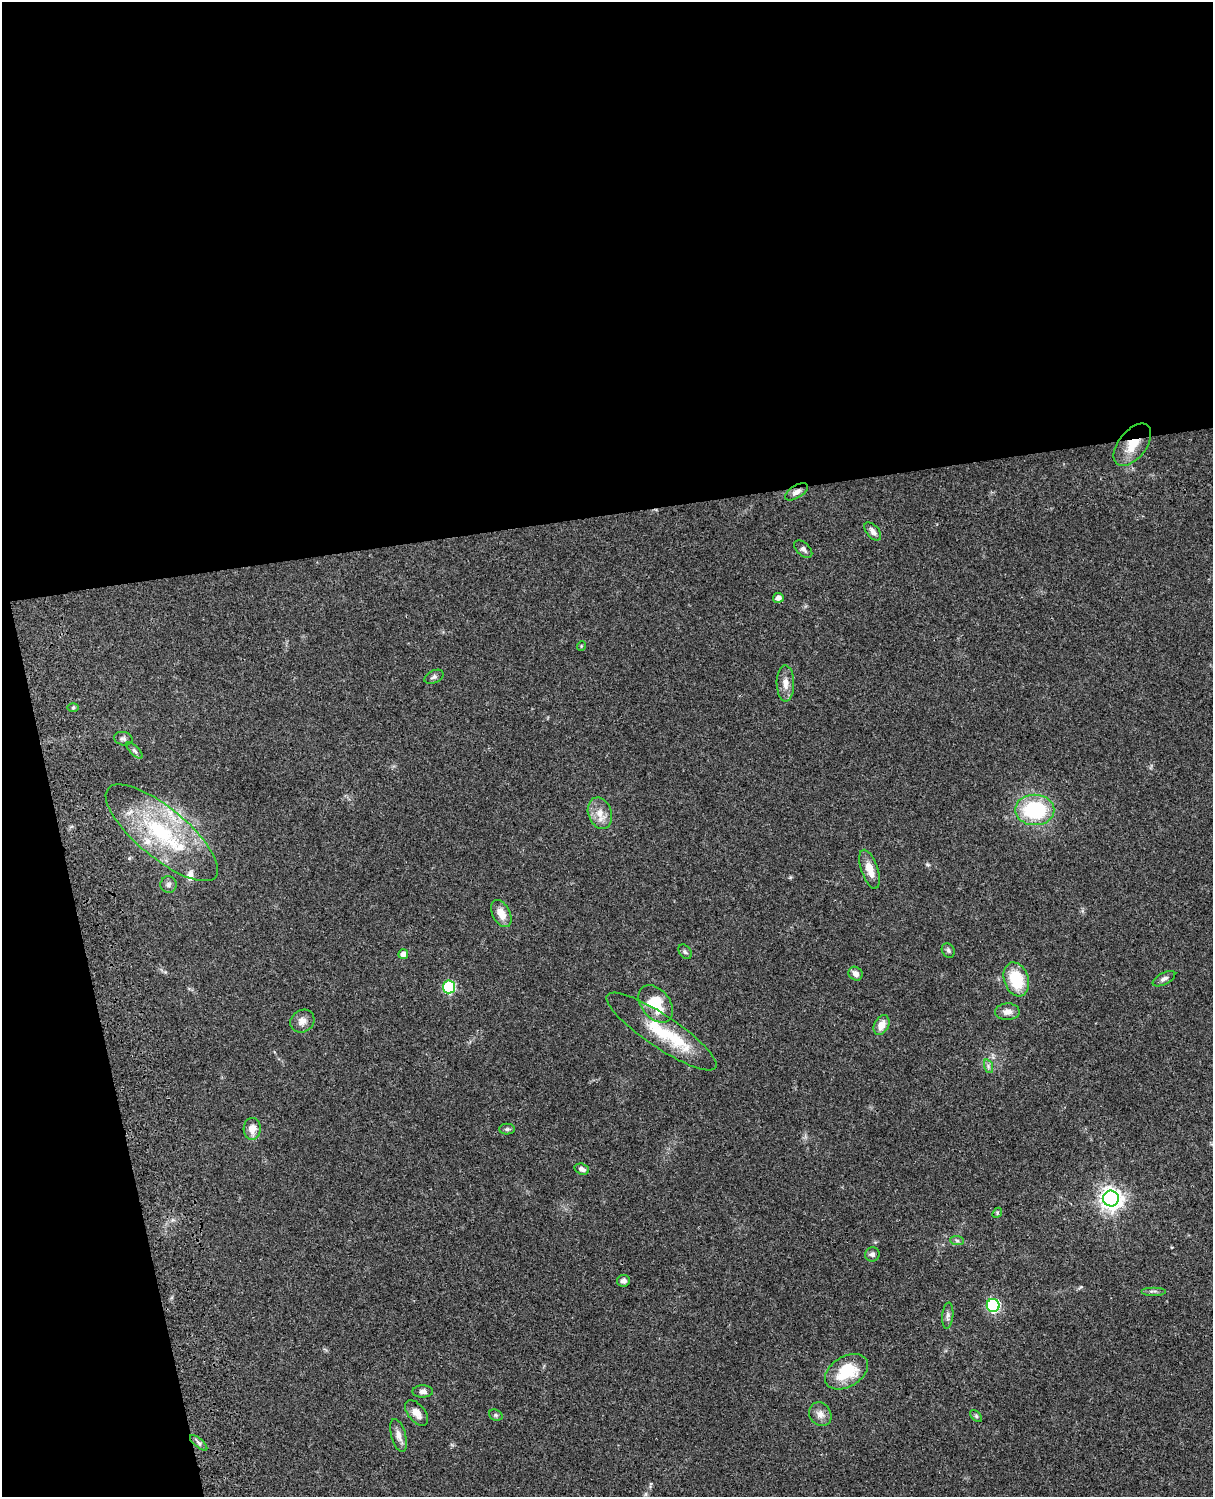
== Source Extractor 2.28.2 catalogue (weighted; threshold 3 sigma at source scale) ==
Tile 1 of 4 x 3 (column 1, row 1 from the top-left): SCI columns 121-1331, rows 3265-4759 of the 5084 x 4921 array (HDU 1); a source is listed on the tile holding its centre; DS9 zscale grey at full resolution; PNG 1215 x 1499 px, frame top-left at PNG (2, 2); each listed source drawn as its Kron ellipse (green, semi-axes under 4 px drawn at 4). Shown black and unused: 40% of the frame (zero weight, under 3 of 4 exposures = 6% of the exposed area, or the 3 px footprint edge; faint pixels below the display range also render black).
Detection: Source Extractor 2.28.2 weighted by HDU 2 'WHT'; one run over the whole footprint, this tile lists its part. Background 0.0745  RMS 0.0057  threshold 0.0258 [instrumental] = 3 sigma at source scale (4.5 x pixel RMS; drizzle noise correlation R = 1.50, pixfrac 1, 0.05/0.05 arcsec/px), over >= 5 px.
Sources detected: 54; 5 inside a brighter listed object's ellipse — not listed separately; the other 49 listed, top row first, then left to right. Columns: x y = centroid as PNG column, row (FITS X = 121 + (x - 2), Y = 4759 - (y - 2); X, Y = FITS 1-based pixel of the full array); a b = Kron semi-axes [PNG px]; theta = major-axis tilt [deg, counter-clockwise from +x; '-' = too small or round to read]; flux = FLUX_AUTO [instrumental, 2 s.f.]
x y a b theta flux
1132 445 25 14 52 12
796 492 13 6 32 2.9
873 531 11 6 -50 2.4
803 549 11 6 -44 1.8
778 598 5 5 - 2.9
581 646 5 3 - 0.49
434 677 10 6 26 1.6
785 683 18 8 -89 4.9
73 708 5 3 - 0.6
123 739 9 6 -12 1.7
134 750 10 4 -45 1.5
1035 810 20 15 0 45
600 813 16 11 -71 6.8
162 833 70 25 -39 62
870 869 20 8 -71 7.2
168 885 8 8 - 2
501 914 14 8 -62 6.5
948 950 8 6 -58 1.3
685 952 8 5 -54 1.2
403 954 5 4 - 3.7
856 974 7 6 - 3.1
1016 979 17 12 -71 21
1164 979 12 5 27 1.9
449 987 6 6 - 45
656 1004 21 14 -51 18
1007 1012 12 8 0 3.8
302 1021 12 11 - 3.9
882 1025 10 7 63 5.5
662 1032 65 16 -34 28
988 1066 7 4 -72 1.3
252 1129 11 8 86 5.7
507 1129 8 5 0 1.1
582 1169 7 5 -19 1.9
1111 1199 8 8 - 410
997 1213 5 4 - 0.74
957 1240 7 4 -2 1.2
872 1254 7 7 - 1.9
623 1281 6 6 - 1.8
1153 1291 12 2 0 1.2
993 1305 6 6 - 74
948 1316 13 5 85 2
846 1372 23 15 31 24
423 1391 10 6 1 2.3
417 1413 15 8 -52 4.8
820 1414 12 10 -57 4.2
496 1415 7 5 -22 1
976 1416 7 4 -46 0.97
399 1435 17 7 -74 3.9
199 1443 11 4 -41 1.7
Overlapping masked pixels (flux is a lower limit): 2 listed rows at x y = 1132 445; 796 492